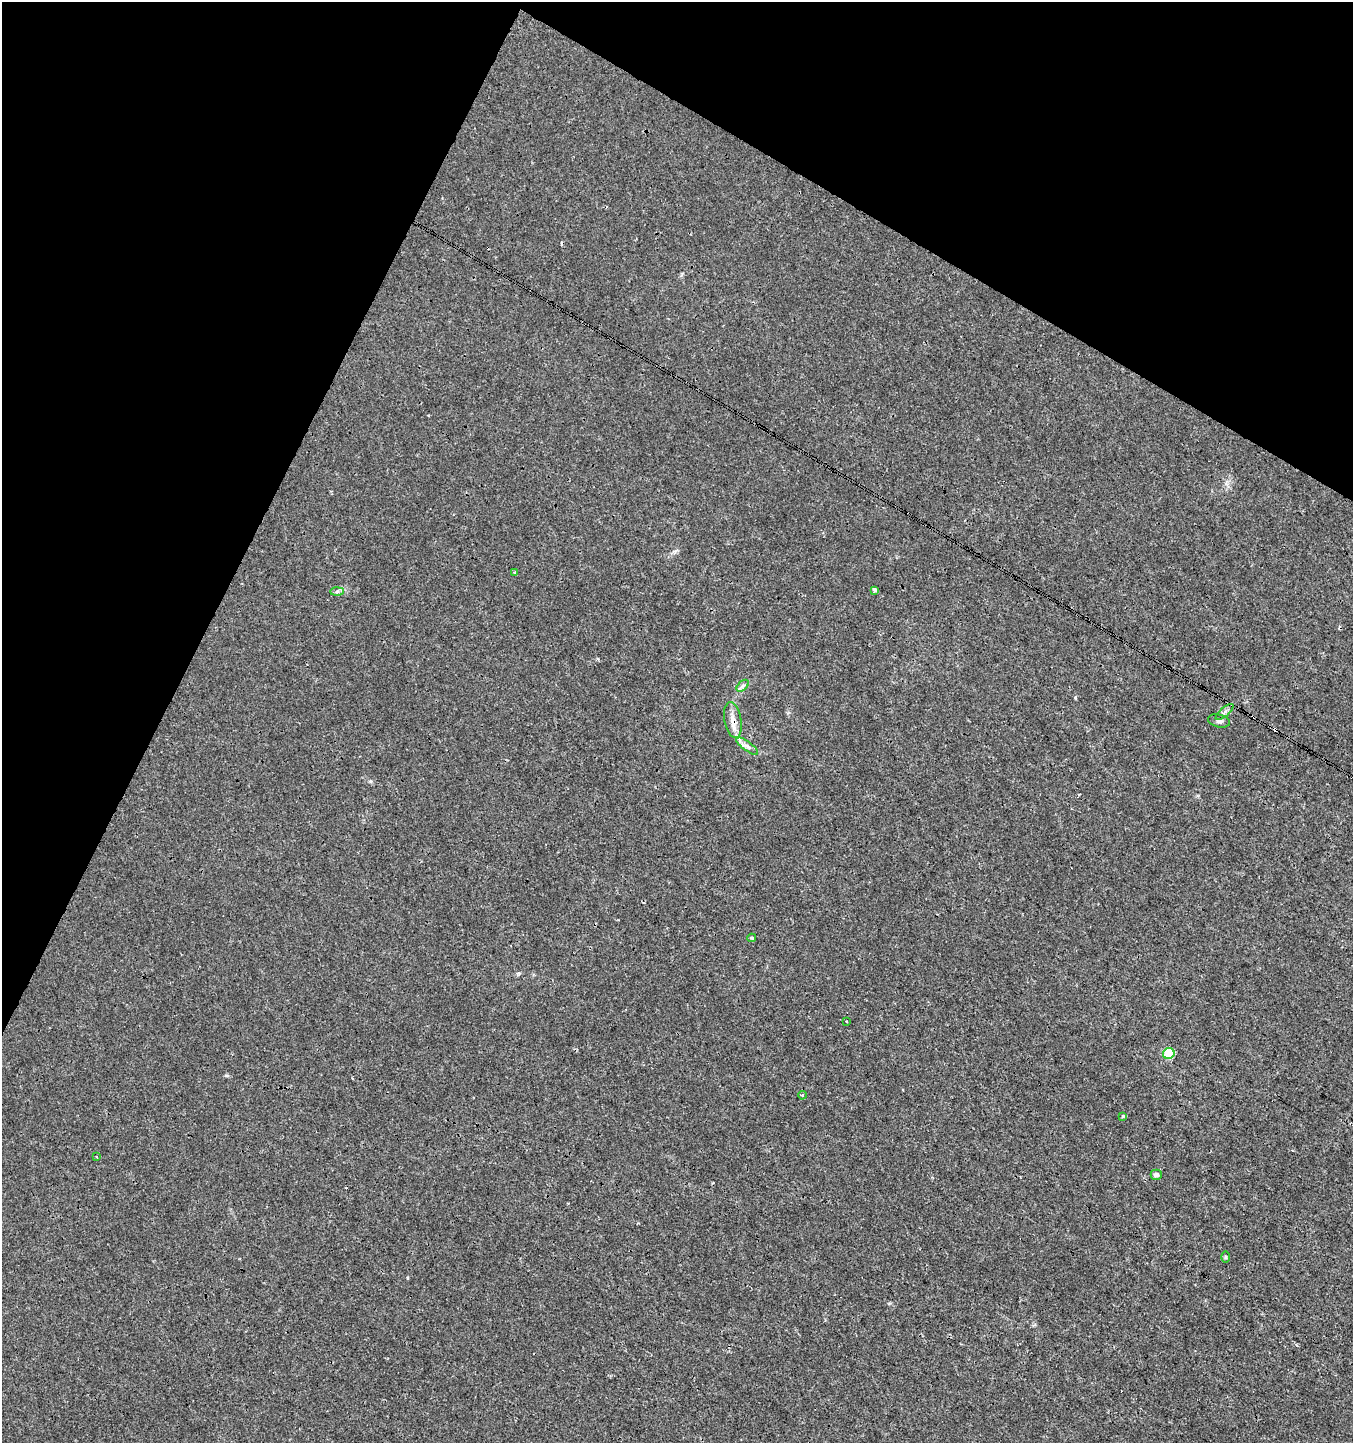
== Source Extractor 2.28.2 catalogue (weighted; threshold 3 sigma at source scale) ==
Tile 2 of 4 x 4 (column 2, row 1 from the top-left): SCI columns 1549-2899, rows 4330-5770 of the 5865 x 5770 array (HDU 1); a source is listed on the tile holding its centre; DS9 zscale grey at full resolution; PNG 1355 x 1445 px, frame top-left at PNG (2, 2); each listed source drawn as its Kron ellipse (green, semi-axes under 4 px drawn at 4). Shown black and unused: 25% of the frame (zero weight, under 3 of 4 exposures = <1% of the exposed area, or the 3 px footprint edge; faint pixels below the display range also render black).
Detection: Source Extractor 2.28.2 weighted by HDU 2 'WHT'; one run over the whole footprint, this tile lists its part. Background 2.56e-04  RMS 0.0013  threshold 0.00598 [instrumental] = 3 sigma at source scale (4.5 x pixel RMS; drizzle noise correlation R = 1.50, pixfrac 1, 0.0396/0.0396 arcsec/px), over >= 5 px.
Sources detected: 20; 4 cosmic-ray / hot-pixel residue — neither listed nor drawn; the other 16 listed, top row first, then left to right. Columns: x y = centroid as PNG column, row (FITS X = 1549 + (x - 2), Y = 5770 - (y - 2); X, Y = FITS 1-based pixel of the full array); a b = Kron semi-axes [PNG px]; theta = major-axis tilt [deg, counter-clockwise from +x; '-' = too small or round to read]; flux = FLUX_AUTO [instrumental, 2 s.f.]
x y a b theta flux
515 572 4 3 - 0.12
875 590 4 3 - 0.52
337 592 7 4 1 0.28
743 686 7 4 45 0.32
1225 712 11 3 41 0.3
733 720 18 8 -79 1.2
1219 721 11 6 -14 0.42
747 746 13 4 -36 0.55
752 938 4 3 - 0.22
846 1021 3 2 - 0.11
1169 1053 6 5 - 7.1
802 1095 4 4 - 0.16
1123 1116 4 4 - 0.16
97 1157 3 2 - 0.13
1156 1175 5 5 - 0.46
1226 1257 6 4 -89 0.13
Overlapping masked pixels (flux is a lower limit): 2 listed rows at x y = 733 720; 747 746
Unlisted compact peaks at least as high as the median listed source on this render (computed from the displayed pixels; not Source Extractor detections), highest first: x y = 1075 698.